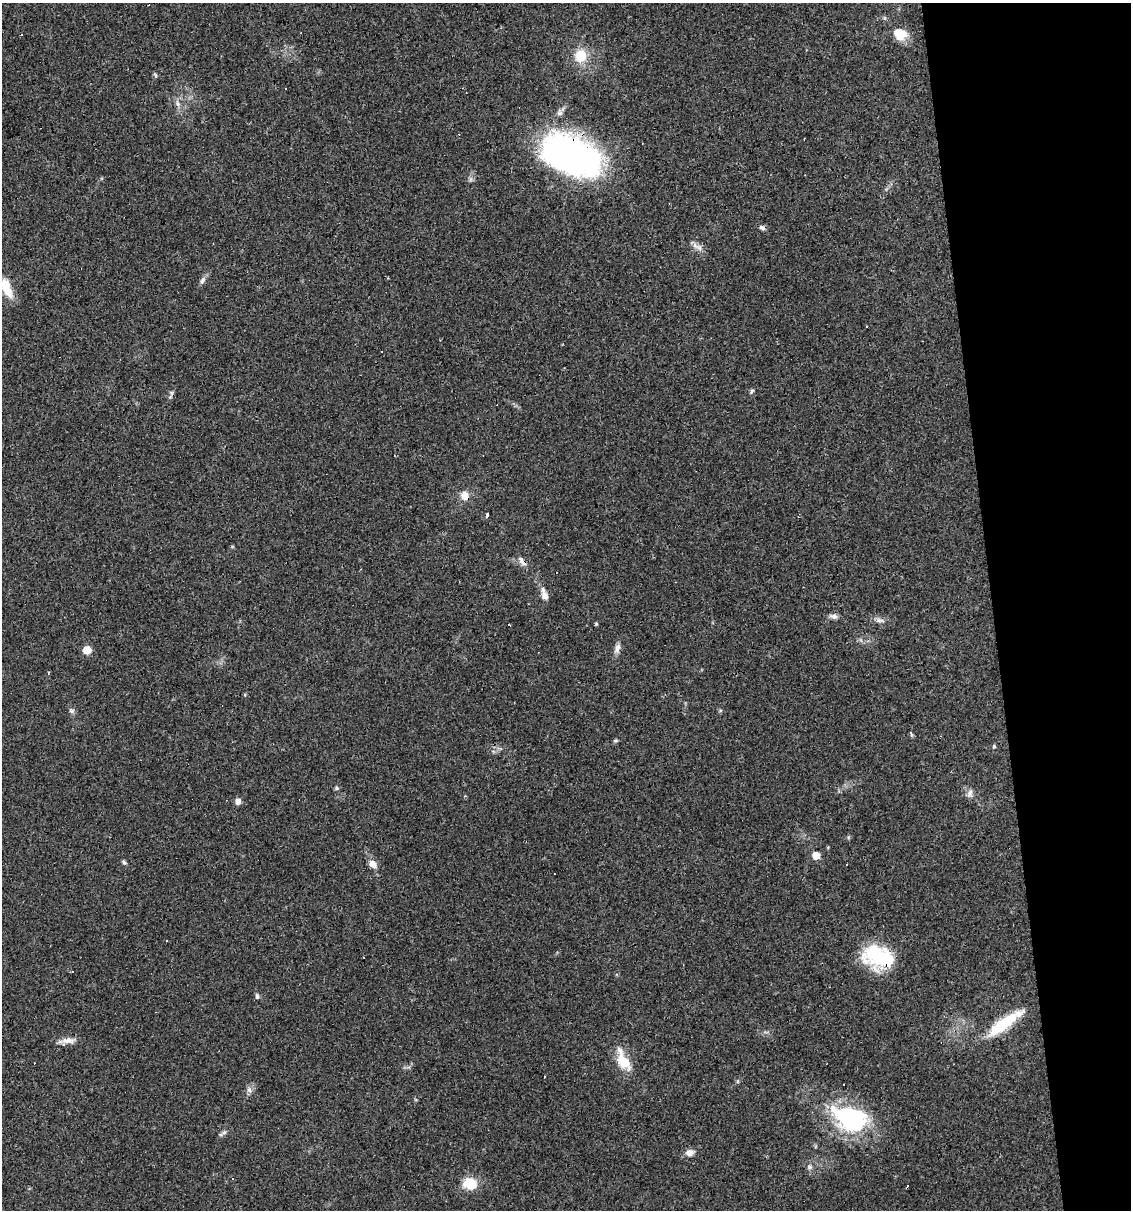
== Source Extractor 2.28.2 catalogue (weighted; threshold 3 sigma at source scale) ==
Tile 12 of 4 x 4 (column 4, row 3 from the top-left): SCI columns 3454-4582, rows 1209-2416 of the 4603 x 4832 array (HDU 1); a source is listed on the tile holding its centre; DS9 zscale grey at full resolution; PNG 1133 x 1212 px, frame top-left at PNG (2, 3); no overlay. Shown black and unused: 12% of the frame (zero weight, under 2 of 3 exposures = <1% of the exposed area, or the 3 px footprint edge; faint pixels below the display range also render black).
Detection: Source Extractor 2.28.2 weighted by HDU 2 'WHT'; one run over the whole footprint, this tile lists its part. Background 0.0829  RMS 0.0064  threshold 0.0286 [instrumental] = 3 sigma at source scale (4.5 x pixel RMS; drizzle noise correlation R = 1.50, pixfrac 1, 0.0396/0.0396 arcsec/px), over >= 5 px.
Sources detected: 60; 13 cosmic-ray / hot-pixel residue — not listed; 1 inside a brighter listed object's ellipse — not listed separately; the other 46 listed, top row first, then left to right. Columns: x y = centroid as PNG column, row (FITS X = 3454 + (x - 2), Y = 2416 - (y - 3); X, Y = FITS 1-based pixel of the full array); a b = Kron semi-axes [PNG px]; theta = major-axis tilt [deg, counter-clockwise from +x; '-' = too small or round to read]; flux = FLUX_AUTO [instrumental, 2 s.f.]
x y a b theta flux
900 34 14 12 -21 13
22 35 3 2 - 0.84
580 56 16 14 82 13
156 76 7 4 66 1.1
286 88 3 2 - 0.83
177 104 9 4 -71 1.8
571 155 66 38 -23 180
762 228 8 5 -28 1.8
695 245 12 7 -56 3.2
202 280 11 6 58 2.2
6 287 27 11 -68 12
752 391 7 4 51 1.1
171 392 6 4 -18 0.99
465 496 8 8 - 7.1
487 515 4 3 - 5.5
522 561 15 6 -58 3.4
544 594 17 8 -72 4.6
834 616 11 6 -3 2.6
880 620 13 5 -18 2.5
596 624 4 4 - 0.71
509 625 3 3 - 16
617 648 14 7 67 3.4
87 650 5 5 - 12
71 711 7 5 -21 1.5
911 733 4 3 - 1.5
615 740 7 3 9 0.87
994 746 5 4 - 0.87
336 788 6 5 - 1
970 793 11 7 73 2.7
465 796 4 3 - 0.74
238 801 7 6 - 3.1
816 856 6 5 - 9
124 862 7 4 -43 1.2
373 864 9 7 -47 5.3
878 957 36 23 -13 44
72 971 3 3 - 1.4
257 996 7 5 -73 1.5
1004 1023 45 11 36 29
68 1040 21 8 1 5
623 1061 24 13 -52 14
249 1090 10 6 -70 2.3
850 1118 44 28 -20 75
224 1132 9 6 41 1.8
690 1153 10 8 8 4
810 1167 8 6 -16 1.7
470 1183 14 11 -5 16
Overlapping masked pixels (flux is a lower limit): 4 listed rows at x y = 571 155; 465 496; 522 561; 878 957
Isophote crosses this tile's border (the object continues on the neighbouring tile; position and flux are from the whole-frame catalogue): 1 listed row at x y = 6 287